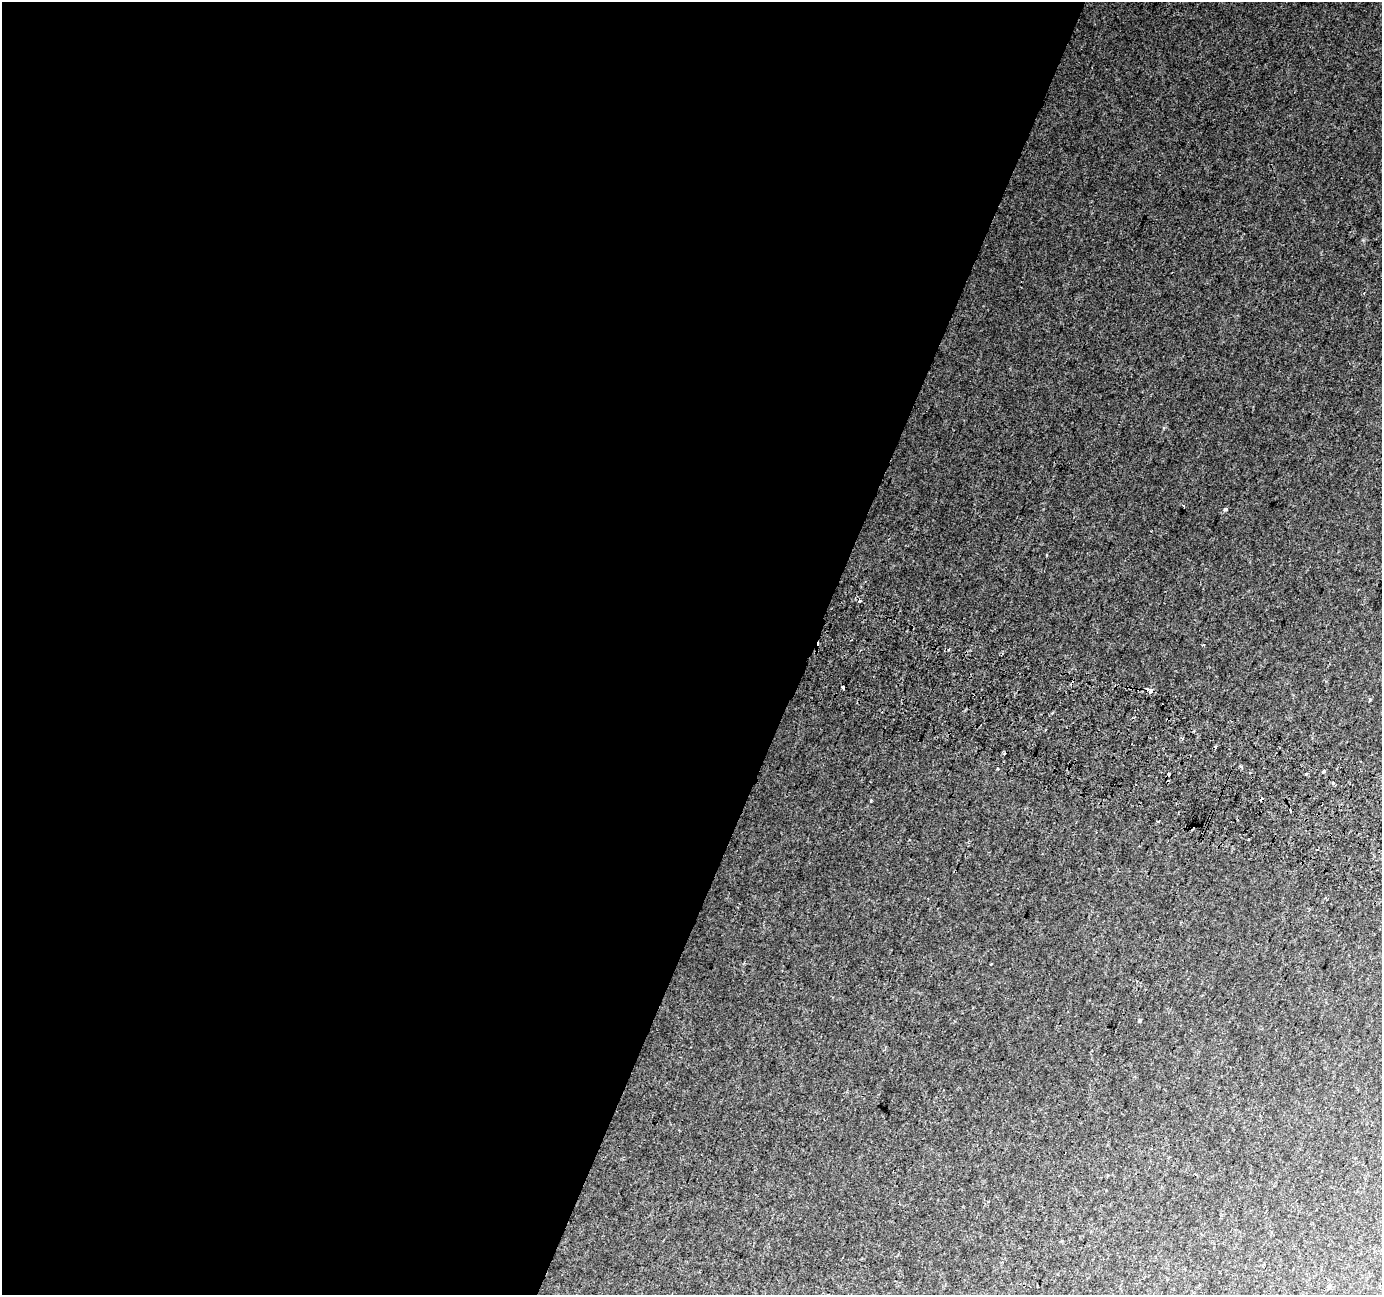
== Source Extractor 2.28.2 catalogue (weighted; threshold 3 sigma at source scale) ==
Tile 5 of 4 x 4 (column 1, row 2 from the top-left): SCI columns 24-1403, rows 2904-4196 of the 5557 x 5739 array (HDU 1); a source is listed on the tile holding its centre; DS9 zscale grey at full resolution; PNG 1384 x 1297 px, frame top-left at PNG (2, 2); no overlay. Shown black and unused: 59% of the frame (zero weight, under 2 of 3 exposures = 2% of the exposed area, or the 3 px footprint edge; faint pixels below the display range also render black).
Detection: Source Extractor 2.28.2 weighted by HDU 2 'WHT'; one run over the whole footprint, this tile lists its part. Background 0.0147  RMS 0.004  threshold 0.0178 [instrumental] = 3 sigma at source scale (4.5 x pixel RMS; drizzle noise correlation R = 1.50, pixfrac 1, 0.0396/0.0396 arcsec/px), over >= 5 px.
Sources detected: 26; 11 cosmic-ray / hot-pixel residue — not listed; the other 15 listed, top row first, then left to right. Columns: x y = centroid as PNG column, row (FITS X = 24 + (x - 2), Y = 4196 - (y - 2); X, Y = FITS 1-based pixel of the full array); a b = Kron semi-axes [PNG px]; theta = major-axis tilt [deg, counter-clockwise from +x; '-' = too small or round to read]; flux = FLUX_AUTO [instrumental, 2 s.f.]
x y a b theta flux
1225 509 5 4 - 0.59
1046 555 3 2 - 0.36
1151 690 4 3 - 2.6
1182 738 3 3 - 1.6
1216 747 3 3 - 11
1005 754 3 3 - 0.89
1240 766 4 3 - 0.46
997 769 3 3 - 1
1324 771 4 3 - 1.5
1306 774 4 2 - 0.45
1333 783 3 3 - 2.4
871 801 3 3 - 0.71
1290 810 4 2 - 0.76
1139 1021 5 3 - 0.4
1329 1286 5 5 - 0.61
Overlapping masked pixels (flux is a lower limit): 1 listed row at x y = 1151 690
Unlisted compact peaks at least as high as the median listed source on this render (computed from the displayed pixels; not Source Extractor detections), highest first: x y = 1370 699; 1363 240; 1164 428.